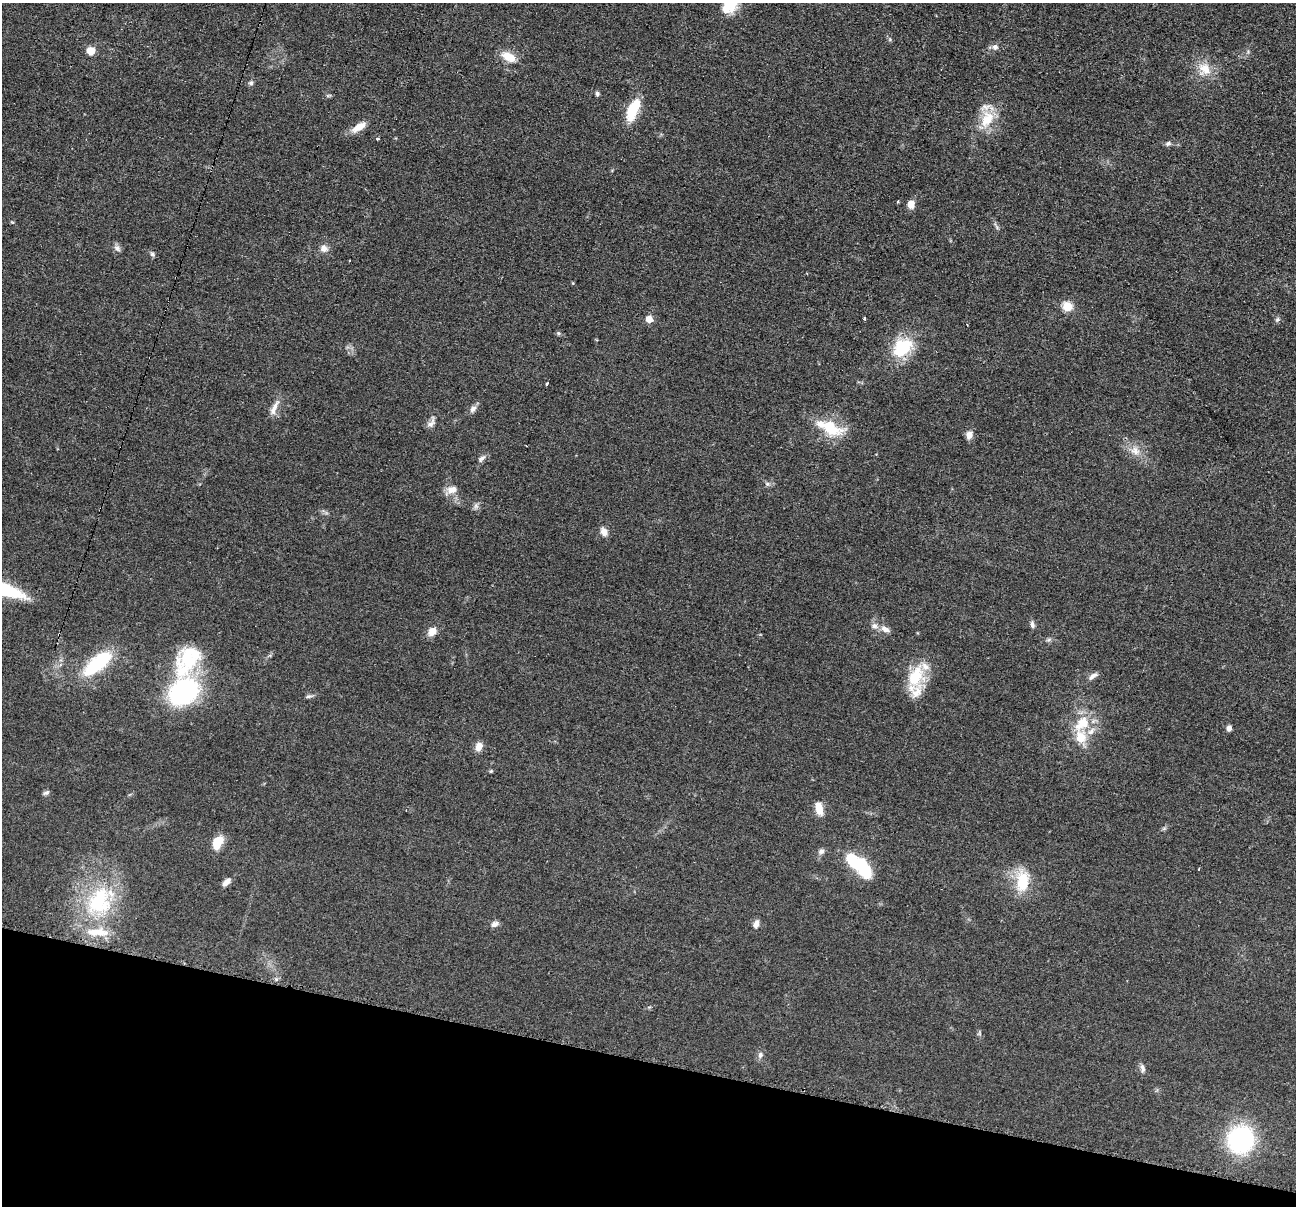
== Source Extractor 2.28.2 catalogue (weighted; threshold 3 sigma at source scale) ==
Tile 15 of 4 x 4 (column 3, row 4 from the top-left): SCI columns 2597-3890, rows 258-1461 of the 5194 x 5209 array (HDU 1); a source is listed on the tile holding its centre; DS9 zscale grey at full resolution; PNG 1298 x 1208 px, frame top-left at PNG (2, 3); no overlay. Shown black and unused: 12% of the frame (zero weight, under 2 of 3 exposures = <1% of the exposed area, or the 3 px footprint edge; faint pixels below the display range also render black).
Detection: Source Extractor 2.28.2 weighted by HDU 2 'WHT'; one run over the whole footprint, this tile lists its part. Background 0.0439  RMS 0.0074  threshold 0.0332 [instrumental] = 3 sigma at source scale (4.5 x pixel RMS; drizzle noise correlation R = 1.50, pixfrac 1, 0.05/0.05 arcsec/px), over >= 5 px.
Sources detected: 75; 1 inside a brighter object's white glare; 2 cosmic-ray / hot-pixel residue — not listed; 6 inside a brighter listed object's ellipse — not listed separately; the other 66 listed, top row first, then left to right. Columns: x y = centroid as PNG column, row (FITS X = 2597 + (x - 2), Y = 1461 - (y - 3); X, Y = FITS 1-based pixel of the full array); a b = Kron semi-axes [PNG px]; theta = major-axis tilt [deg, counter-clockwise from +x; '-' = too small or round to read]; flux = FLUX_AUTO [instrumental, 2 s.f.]
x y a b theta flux
730 4 23 17 53 20
995 47 9 8 - 3
91 51 8 8 - 8.5
509 57 19 10 -27 11
1204 69 20 19 - 14
251 83 7 6 - 1.9
597 94 6 6 - 1.5
328 95 8 4 9 1.2
633 110 29 11 66 23
987 119 27 17 67 20
359 127 19 8 34 8.6
377 139 4 3 - 1.3
1168 143 8 6 12 1.9
898 201 3 3 - 3
911 204 8 7 - 7.6
117 248 11 7 -43 2.7
324 248 10 9 - 4.3
152 254 7 6 - 1.6
1067 307 5 5 - 40
864 318 3 2 - 2.1
649 319 5 5 - 12
1277 319 8 6 37 1.6
558 333 6 5 - 1.3
903 347 24 18 43 35
547 384 4 3 - 3
274 408 24 7 64 6.2
473 409 11 7 58 3.4
431 423 16 7 63 4
830 428 38 15 -23 28
969 435 10 8 74 4.4
1135 451 15 12 -28 8.3
481 459 13 7 42 2.9
767 484 7 6 - 1.9
451 490 17 11 26 6.7
476 506 10 6 88 2.3
604 532 10 7 -60 5.2
2 588 48 11 -19 57
1032 624 11 5 -80 2.2
885 629 13 8 -32 4.4
432 631 11 9 50 6.7
1049 640 8 5 19 1.6
187 661 48 29 60 51
98 663 40 15 40 48
916 676 32 21 68 28
1093 676 15 6 33 3.5
183 691 29 23 31 110
309 696 11 5 9 1.8
1082 723 28 18 50 23
1229 728 6 5 - 3.2
479 747 10 7 74 6.2
491 771 5 4 - 0.88
46 793 9 5 25 1.7
819 809 16 8 -74 9.2
1164 828 7 4 19 1.1
217 842 16 9 65 13
821 851 8 7 - 2.5
861 867 26 14 -56 36
1022 881 27 15 86 25
226 882 11 6 44 4.4
99 901 42 34 64 70
495 924 9 6 22 3.5
756 924 10 6 71 4
979 1033 6 5 - 1.2
760 1055 9 7 88 2.8
1142 1068 12 6 -76 2.8
1241 1139 22 20 71 120
Isophote crosses this tile's border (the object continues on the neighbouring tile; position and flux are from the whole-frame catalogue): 2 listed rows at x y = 730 4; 2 588